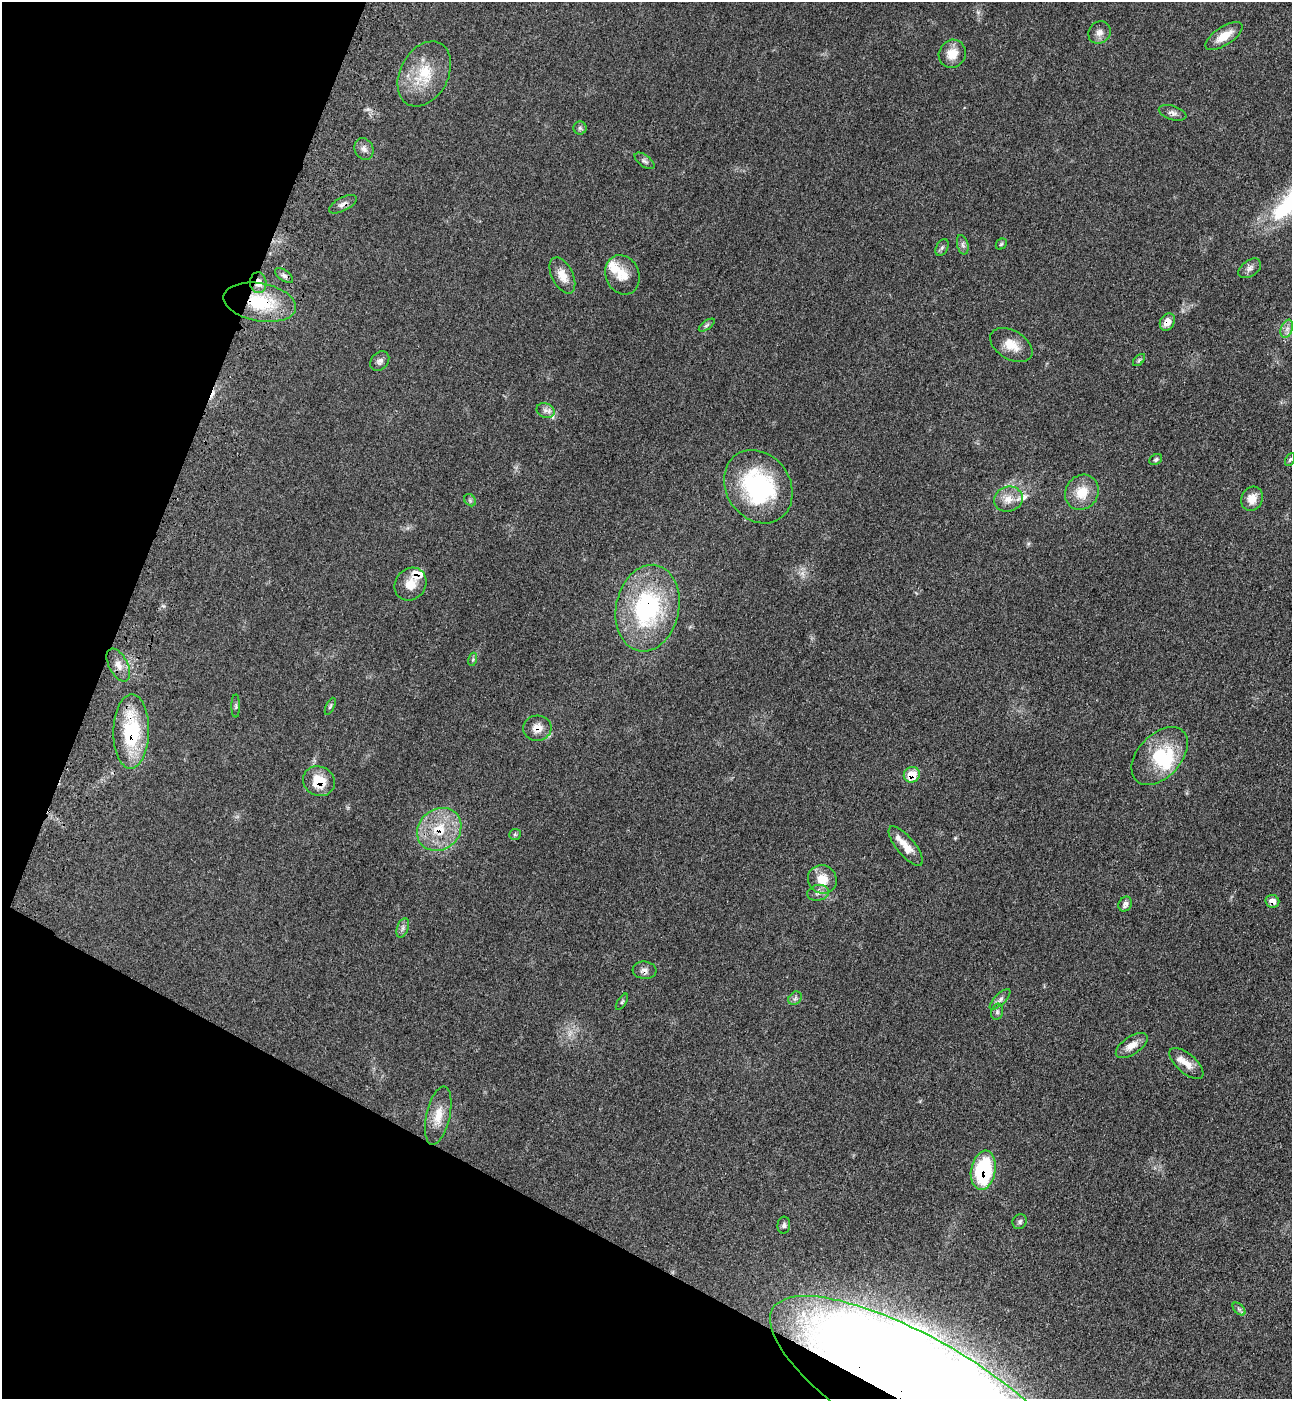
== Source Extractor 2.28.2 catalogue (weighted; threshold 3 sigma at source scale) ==
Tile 9 of 4 x 4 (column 1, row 3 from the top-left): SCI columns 376-1665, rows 1455-2851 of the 5774 x 5700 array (HDU 1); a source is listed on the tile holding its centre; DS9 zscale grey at full resolution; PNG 1294 x 1401 px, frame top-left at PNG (2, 2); each listed source drawn as its Kron ellipse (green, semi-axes under 4 px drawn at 4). Shown black and unused: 22% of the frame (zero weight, under 3 of 4 exposures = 6% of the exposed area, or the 3 px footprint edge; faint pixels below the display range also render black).
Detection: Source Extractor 2.28.2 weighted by HDU 2 'WHT'; one run over the whole footprint, this tile lists its part. Background 0.0713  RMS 0.0055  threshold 0.0245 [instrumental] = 3 sigma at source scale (4.5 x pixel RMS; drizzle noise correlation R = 1.50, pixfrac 1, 0.05/0.05 arcsec/px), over >= 5 px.
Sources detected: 72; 1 inside a brighter object's white glare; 1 cosmic-ray / hot-pixel residue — neither listed nor drawn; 6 inside a brighter listed object's ellipse — not listed separately; the other 64 listed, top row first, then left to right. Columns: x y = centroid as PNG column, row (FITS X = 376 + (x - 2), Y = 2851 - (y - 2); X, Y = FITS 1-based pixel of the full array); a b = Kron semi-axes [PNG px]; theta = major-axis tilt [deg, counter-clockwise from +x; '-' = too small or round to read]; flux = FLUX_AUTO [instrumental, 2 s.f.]
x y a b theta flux
1099 32 12 10 43 3.4
1224 36 21 9 33 8.8
952 54 14 13 - 7.5
424 74 34 24 62 21
1173 113 14 7 -17 2.4
580 128 6 6 - 1.2
364 149 11 9 -67 2.8
644 161 11 5 -37 1.6
343 204 15 6 28 2.4
1001 244 6 5 - 0.78
963 245 10 5 -76 1.5
942 248 9 5 63 1.2
1250 268 13 8 35 2.7
562 275 19 10 -63 6.5
622 275 20 16 -66 8.6
284 276 10 5 -36 1.6
258 283 10 8 -86 4.3
260 302 37 19 -10 30
1167 322 9 7 60 4.3
707 325 9 4 35 1.1
1287 329 9 5 70 2.1
1011 345 23 14 -30 8.6
1139 360 7 4 46 0.95
380 361 11 8 46 2.1
545 410 9 7 -23 2.4
1156 459 7 5 33 0.98
1290 459 7 4 62 0.78
758 487 39 32 -56 66
1082 492 18 16 56 11
1008 499 14 12 17 6.1
1252 499 12 10 64 5.7
470 500 7 5 -46 1.1
411 584 17 15 53 8
647 608 44 31 78 68
473 659 7 4 72 0.9
118 665 18 9 -62 4.8
236 706 11 3 90 0.98
330 706 9 4 66 0.91
537 728 14 12 5 5.9
131 731 37 18 89 40
1160 756 34 21 47 27
912 775 8 7 - 10
319 781 16 14 -31 12
439 829 23 20 40 20
515 834 6 5 - 0.92
906 846 24 9 -50 7.2
822 879 15 14 - 9.7
818 893 11 7 10 2.6
1272 901 7 6 - 4.1
1125 904 8 6 55 1.8
403 928 10 6 70 1.7
644 970 12 8 -5 2.5
795 998 7 6 - 1.4
1000 999 13 5 45 1.9
622 1002 9 3 57 0.83
997 1012 8 6 77 1.2
1132 1046 18 9 34 5.2
1186 1063 21 9 -41 5.7
438 1116 30 11 78 9.6
983 1170 20 12 80 50
1020 1222 8 7 - 1.3
784 1225 8 6 84 1.4
1239 1309 8 4 -45 1.2
923 1397 174 56 -30 2000
Overlapping masked pixels (flux is a lower limit): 14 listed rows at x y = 343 204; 258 283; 260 302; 1167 322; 647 608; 537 728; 131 731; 912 775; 319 781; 439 829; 1272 901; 644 970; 983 1170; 923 1397
Isophote crosses this tile's border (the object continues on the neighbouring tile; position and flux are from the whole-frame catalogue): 1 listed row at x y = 923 1397